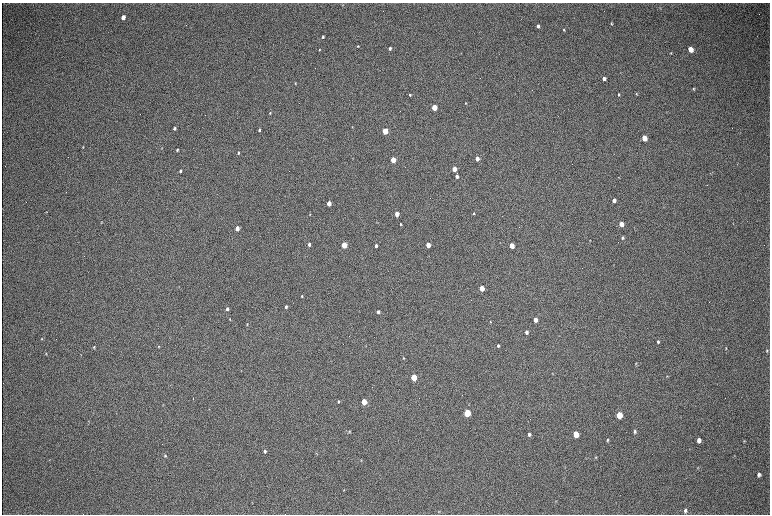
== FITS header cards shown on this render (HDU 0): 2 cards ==
NAXIS1  =                 1536 / length of data axis 1
NAXIS2  =                 1024 / length of data axis 2

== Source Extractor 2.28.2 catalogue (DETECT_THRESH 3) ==
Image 1536 x 1024 px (HDU 0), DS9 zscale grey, zoomed out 1/2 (1 PNG px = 2 x 2 image px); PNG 772 x 516 px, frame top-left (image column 1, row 1023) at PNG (2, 3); no overlay
Background 303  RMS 23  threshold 68.1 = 3 sigma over >= 5 px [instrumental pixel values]
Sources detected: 103; all 103 listed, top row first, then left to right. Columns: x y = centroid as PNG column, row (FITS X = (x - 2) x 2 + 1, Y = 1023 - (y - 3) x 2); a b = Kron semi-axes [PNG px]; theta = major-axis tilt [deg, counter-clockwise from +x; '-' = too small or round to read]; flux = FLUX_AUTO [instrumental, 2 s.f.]
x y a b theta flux
660 8 4 2 - 3100
123 17 4 3 - 47000
611 23 3 2 - 4300
538 26 3 3 - 17000
564 30 3 2 - 4300
323 37 3 2 - 5800
358 46 3 3 - 4500
390 48 3 3 - 12000
690 49 4 3 - 73000
319 50 3 2 - 3300
671 53 3 2 - 2900
604 79 3 3 - 20000
295 83 3 3 - 2900
693 89 4 3 - 5000
618 94 3 2 - 5500
636 94 4 3 - 4200
410 95 3 2 - 5500
465 103 3 3 - 3200
434 108 3 3 - 150000
666 112 3 2 - 1600
270 113 3 2 - 3200
352 127 4 2 - 2400
174 128 4 3 - 8800
259 130 3 3 - 7100
385 131 3 3 - 230000
644 138 4 3 - 93000
83 147 3 2 - 2500
162 148 3 2 - 2100
177 150 4 2 - 5600
238 153 4 3 - 5000
477 159 3 3 - 40000
393 160 3 3 - 130000
454 169 3 3 - 72000
180 171 3 3 - 6700
457 176 3 3 - 21000
618 177 3 2 - 2000
614 200 3 3 - 24000
329 203 3 3 - 75000
46 212 3 2 - 2200
474 213 3 3 - 4900
310 214 2 2 - 2500
397 214 3 3 - 69000
102 221 3 3 - 2500
400 224 3 2 - 5100
621 224 4 3 - 71000
237 228 3 3 - 64000
623 238 4 3 - 8100
590 240 3 3 - 2500
309 244 3 2 - 14000
344 245 3 3 - 200000
428 245 3 3 - 76000
376 246 3 2 - 16000
511 246 3 3 - 95000
613 265 3 2 - 1500
482 288 3 3 - 91000
302 296 4 3 - 5200
286 307 3 2 - 9000
227 309 3 3 - 13000
378 312 3 3 - 11000
230 319 4 3 - 3600
535 320 3 3 - 45000
490 322 3 2 - 2800
247 324 4 3 - 3300
526 332 3 3 - 18000
42 339 3 2 - 2700
658 342 4 3 - 7700
159 346 3 3 - 3000
498 346 3 3 - 8400
94 347 4 3 - 4500
726 348 4 3 - 3500
767 351 4 3 - 3600
46 354 4 2 - 2700
81 355 3 2 - 1600
403 358 3 3 - 4400
635 364 4 2 - 3200
552 373 3 2 - 1800
667 376 3 2 - 2200
414 377 4 3 - 240000
193 398 4 1 - 3100
338 401 4 3 - 5600
364 402 4 3 - 150000
467 413 4 3 - 350000
619 415 4 3 - 230000
89 421 3 2 - 2000
349 431 4 3 - 4500
635 431 5 3 - 10000
529 434 4 3 - 14000
576 434 4 3 - 170000
607 440 4 3 - 6700
699 440 4 3 - 32000
744 441 4 2 - 3000
265 451 4 3 - 12000
316 453 3 2 - 2300
165 456 4 3 - 5300
596 457 4 3 - 4500
585 458 3 2 - 1900
361 460 3 2 - 2500
698 468 4 2 - 2400
759 475 4 3 - 16000
344 490 3 2 - 2900
556 501 3 3 - 2300
685 510 4 3 - 14000
439 511 3 3 - 2400